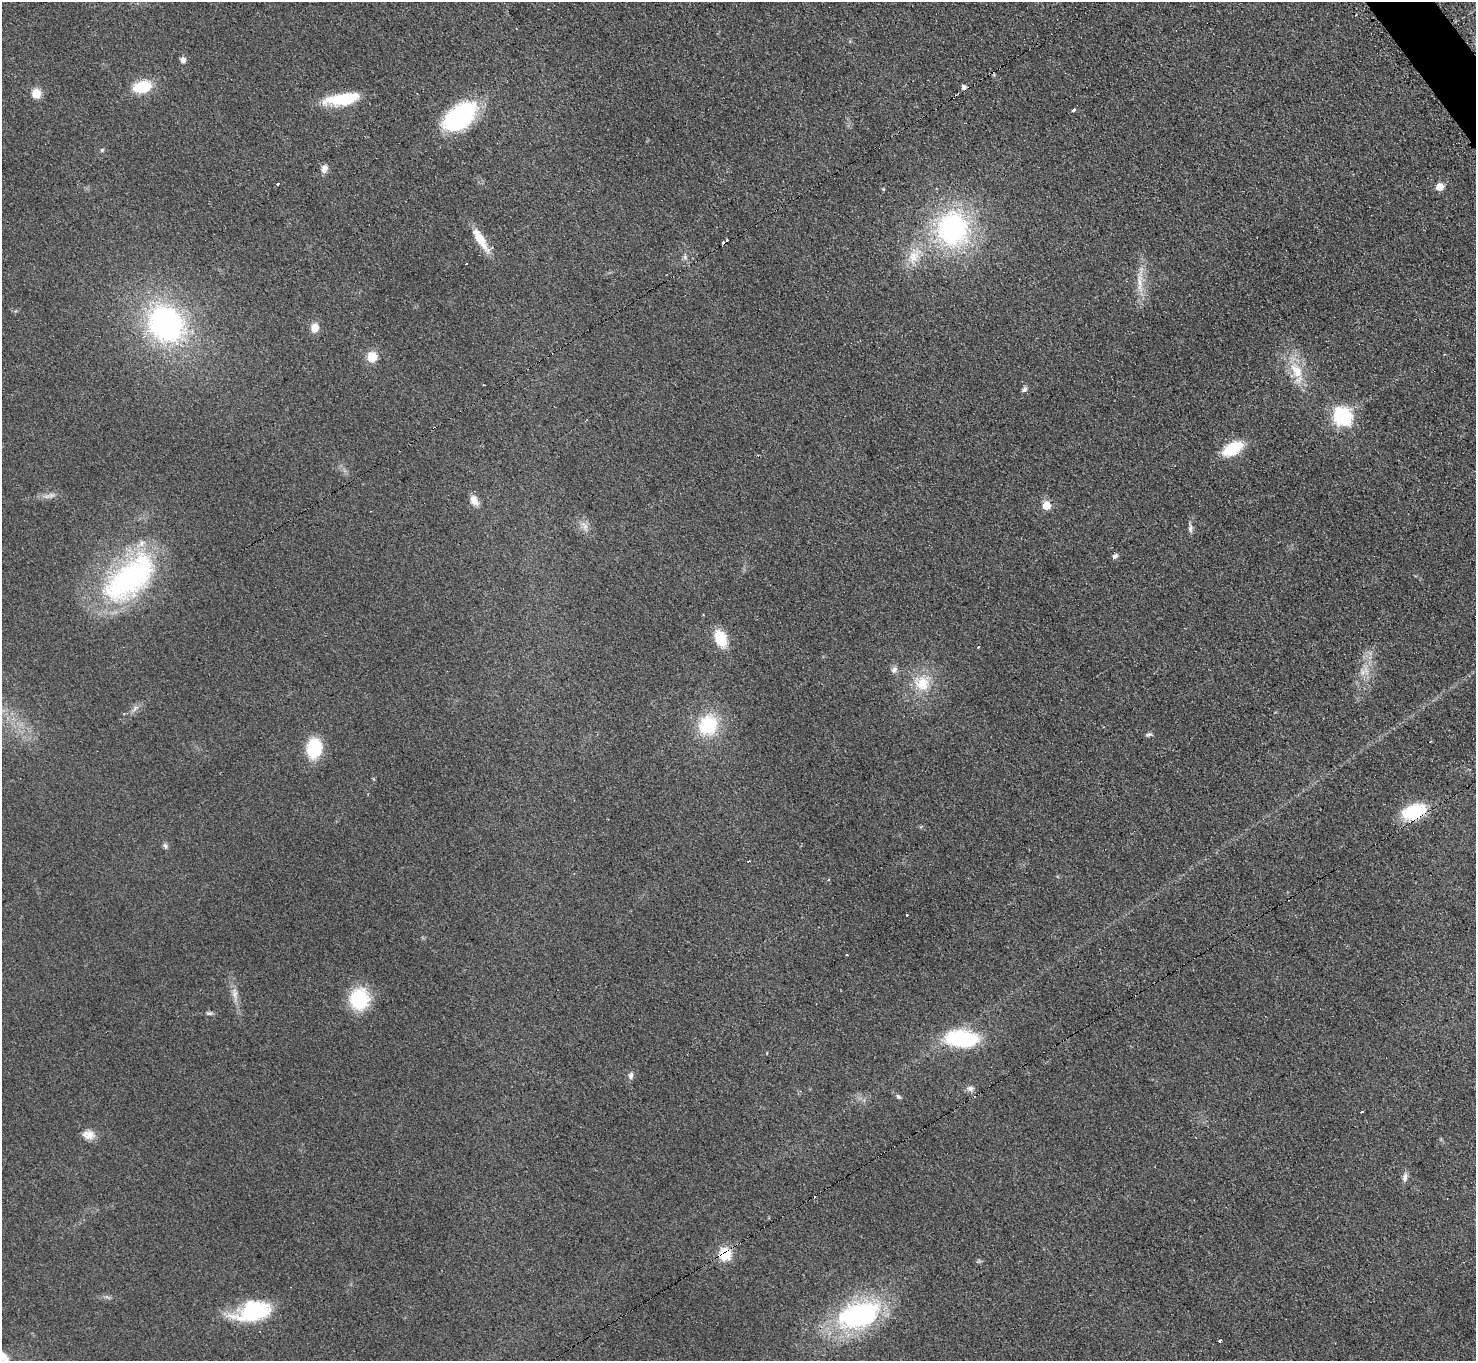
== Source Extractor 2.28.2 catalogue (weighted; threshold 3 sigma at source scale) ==
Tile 10 of 4 x 4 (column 2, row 3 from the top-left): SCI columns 1491-2964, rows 1666-3024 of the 5918 x 5903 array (HDU 1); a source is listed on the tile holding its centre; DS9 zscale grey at full resolution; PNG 1478 x 1363 px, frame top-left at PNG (2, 2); no overlay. Shown black and unused: <1% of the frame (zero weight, under 2 of 3 exposures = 2% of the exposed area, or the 3 px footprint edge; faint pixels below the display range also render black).
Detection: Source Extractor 2.28.2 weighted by HDU 2 'WHT'; one run over the whole footprint, this tile lists its part. Background 0.076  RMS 0.011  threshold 0.0486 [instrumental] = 3 sigma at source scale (4.5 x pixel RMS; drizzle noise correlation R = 1.50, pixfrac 1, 0.05/0.05 arcsec/px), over >= 5 px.
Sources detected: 62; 7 cosmic-ray / hot-pixel residue — not listed; the other 55 listed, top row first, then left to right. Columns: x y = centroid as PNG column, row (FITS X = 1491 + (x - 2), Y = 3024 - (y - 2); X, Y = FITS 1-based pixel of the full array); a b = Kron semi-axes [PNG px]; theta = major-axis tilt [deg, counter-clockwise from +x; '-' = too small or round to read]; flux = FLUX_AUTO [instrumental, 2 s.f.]
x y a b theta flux
183 60 6 6 - 4.7
142 87 14 9 14 46
36 93 5 5 - 47
342 99 40 13 9 45
1073 110 3 3 - 11
460 117 33 18 38 160
102 150 6 4 46 1.3
324 169 11 8 71 5.6
278 183 3 3 - 3.4
1440 187 5 5 - 20
883 189 4 4 - 1.2
952 229 36 33 -87 190
480 239 31 9 -58 23
914 256 27 15 59 25
685 257 7 4 73 2.1
466 264 2 2 - 1.1
1140 283 32 7 -86 15
166 324 36 30 -51 240
315 328 9 8 - 12
372 357 12 11 - 14
1296 371 26 15 -60 28
1024 389 8 6 56 2.9
1342 416 7 7 - 360
1232 449 13 8 30 61
474 500 13 9 -60 9.1
1046 506 5 5 - 29
585 526 15 7 -67 6.8
1190 529 9 6 88 3.3
1115 556 7 5 44 3.5
129 578 69 33 42 220
720 638 17 11 -67 31
894 670 10 7 49 4
922 683 21 20 - 30
708 725 21 19 75 58
1148 734 8 5 17 2.4
314 748 17 12 83 55
1414 811 30 16 22 47
165 846 8 5 -62 2.5
749 861 3 2 - 1
829 879 3 2 - 1
907 915 3 3 - 4
234 993 15 8 -78 7.4
359 999 20 17 83 66
209 1013 9 5 6 2.4
961 1039 26 13 -5 110
631 1076 9 6 77 3.6
970 1088 10 7 4 4.5
898 1097 7 5 -43 2.2
1361 1112 3 2 - 2.1
88 1135 16 11 -7 10
1405 1177 11 6 78 4.9
725 1254 13 10 -77 29
253 1311 42 22 14 74
859 1316 51 29 17 170
1220 1340 3 3 - 8.2
Overlapping masked pixels (flux is a lower limit): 2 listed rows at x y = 1414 811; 725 1254